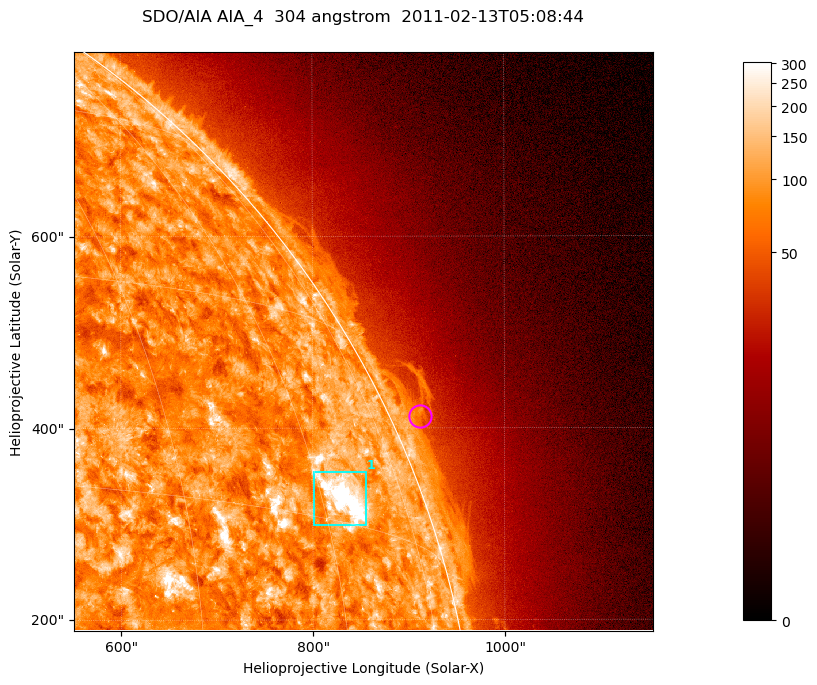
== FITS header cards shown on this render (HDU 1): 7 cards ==
TELESCOP= 'SDO/AIA '           / For AIA: SDO/AIA
INSTRUME= 'AIA_4   '           / For AIA: AIA_ATA1, AIA_ATA2, AIA_ATA3 or AIA_AT
WAVELNTH=                  304 / [angstrom] Wavelength
WAVEUNIT= 'angstrom'           / Wavelength unit: angstrom
DATE-OBS= '2011-02-13T05:08:44.123' / [ISO] Date when observation started; ISO 8
CTYPE1  = 'HPLN-TAN'           / CTYPE1; Typically HPLN
CTYPE2  = 'HPLT-TAN'           / CTYPE2; Typically HPLT

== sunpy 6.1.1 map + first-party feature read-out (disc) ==
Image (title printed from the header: SDO/AIA AIA_4  304 angstrom  2011-02-13T05:08:44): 1006 x 1006 px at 0.6 arcsec/px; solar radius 972 arcsec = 1619 px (partial field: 5.3% of the solar disc is inside the frame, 43% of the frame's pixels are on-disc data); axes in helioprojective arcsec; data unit not stated in the header (colour bar unlabelled)
Orientation: roll -0.132 deg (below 1 deg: not rotated)
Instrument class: DISC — disc imager (sunpy class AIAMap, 304 A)
Bright regions (active regions / flare kernels): reference = the on-disc median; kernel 9 px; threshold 5 sigma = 153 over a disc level ~88.7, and >= 1.15x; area >= 1012 px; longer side >= 12 px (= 7.2 arcsec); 1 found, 1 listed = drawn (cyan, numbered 1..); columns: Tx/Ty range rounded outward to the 2 arcsec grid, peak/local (2 s.f.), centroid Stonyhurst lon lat
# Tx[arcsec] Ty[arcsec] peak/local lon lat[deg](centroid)
1 800..856 298..354 8.1 +63 +17
Off-limb structures (1.02-1.3 R_sun): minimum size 400 px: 3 found; the strongest spans PA ~290..300 deg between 1.02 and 1.05 R_sun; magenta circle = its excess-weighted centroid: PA ~295 deg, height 1.03 R_sun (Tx ~912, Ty ~412 arcsec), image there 1.9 x the reference